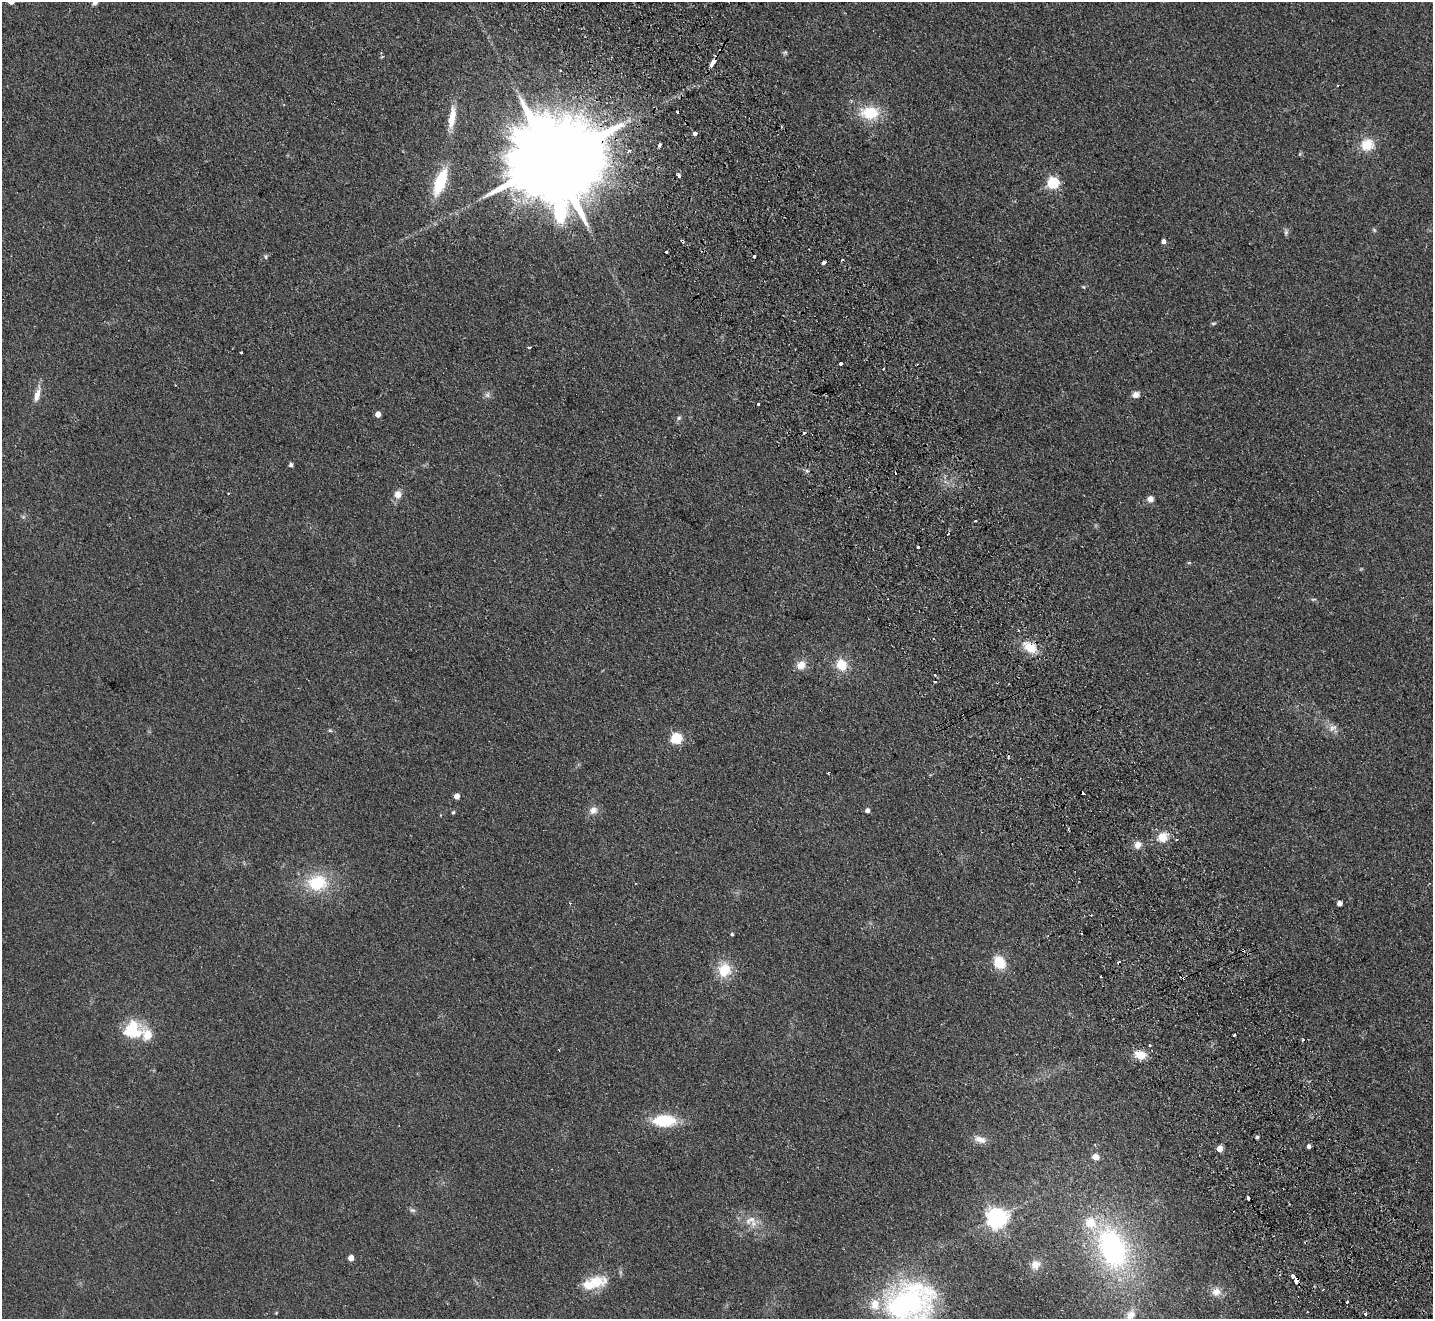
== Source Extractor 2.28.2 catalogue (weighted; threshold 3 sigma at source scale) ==
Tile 6 of 4 x 4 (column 2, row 2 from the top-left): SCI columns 1484-2914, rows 2955-4271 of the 5830 x 5776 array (HDU 1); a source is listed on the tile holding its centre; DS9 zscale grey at full resolution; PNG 1435 x 1321 px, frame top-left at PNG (2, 2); no overlay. Shown black and unused: <1% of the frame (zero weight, under 2 of 3 exposures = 3% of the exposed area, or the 3 px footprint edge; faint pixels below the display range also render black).
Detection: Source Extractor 2.28.2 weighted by HDU 2 'WHT'; one run over the whole footprint, this tile lists its part. Background 0.0999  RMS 0.0098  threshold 0.044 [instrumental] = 3 sigma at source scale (4.5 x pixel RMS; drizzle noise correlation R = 1.50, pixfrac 1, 0.05/0.05 arcsec/px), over >= 5 px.
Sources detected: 103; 1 too faint to see at this stretch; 17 cosmic-ray / hot-pixel residue — not listed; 5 inside a brighter listed object's ellipse — not listed separately; the other 80 listed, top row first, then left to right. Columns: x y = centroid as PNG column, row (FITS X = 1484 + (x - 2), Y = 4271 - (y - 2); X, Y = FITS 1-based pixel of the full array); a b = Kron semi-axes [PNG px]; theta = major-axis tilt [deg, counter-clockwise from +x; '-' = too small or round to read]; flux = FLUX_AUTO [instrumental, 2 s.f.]
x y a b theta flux
95 2 9 6 65 5.1
785 52 6 5 - 1.5
713 62 5 3 - 8.8
870 113 21 14 -2 33
452 118 27 8 81 16
695 133 4 4 - 4.5
659 145 4 3 - 2.5
1367 145 15 13 21 20
552 161 30 21 25 22000
679 175 4 3 - 4.7
440 182 28 11 70 43
1053 183 6 6 - 110
1286 232 8 6 74 2.2
1164 241 4 4 - 3.7
666 251 3 2 - 2.2
265 257 7 4 -83 1.6
824 262 4 3 - 6.7
1213 323 7 3 8 1.2
529 347 3 3 - 1.4
241 352 3 3 - 1.8
840 364 4 3 - 7.4
883 369 3 2 - 0.96
37 395 21 7 76 8.3
487 395 8 6 65 2.9
1136 395 8 6 14 5.7
758 404 3 3 - 2.3
378 414 5 4 - 7.8
679 418 6 5 - 1.7
804 433 3 3 - 5
291 465 4 4 - 2.7
807 471 6 4 -43 1.7
228 493 3 2 - 0.8
398 494 9 8 - 7.4
1150 499 7 7 - 5.1
948 534 4 3 - 1.6
918 547 3 3 - 2.9
1313 599 8 3 13 1.3
1030 647 19 11 -29 19
801 665 11 9 31 9.3
841 665 14 12 -59 17
1333 728 13 6 21 4.6
676 738 6 6 - 70
828 773 2 2 - 0.77
457 796 5 4 - 8.8
593 810 10 9 - 6.6
867 810 5 5 - 4.1
453 812 4 4 - 1.3
1162 837 11 11 - 13
1177 839 3 3 - 2.1
1138 845 9 8 - 6.4
317 883 23 18 8 42
636 883 3 2 - 1
1339 903 4 4 - 5.7
732 934 3 3 - 1.3
1243 950 3 2 - 2
999 963 14 11 -60 23
724 970 14 12 70 25
132 1030 24 22 11 36
1234 1035 4 3 - 2.1
1150 1045 3 3 - 2.2
1140 1055 11 8 -10 15
664 1121 23 12 1 40
980 1139 17 8 -16 7.2
1309 1146 4 4 - 3
1220 1149 5 4 - 13
1095 1157 7 6 - 6
1248 1198 4 3 - 7.6
412 1210 8 6 -15 2.3
997 1218 7 7 - 580
750 1220 18 9 30 9.9
1112 1248 58 35 -68 170
351 1258 4 4 - 9.6
1035 1265 12 11 - 8.6
1293 1276 4 3 - 3.9
594 1281 32 15 4 24
1296 1281 5 4 - 12
1216 1292 12 11 - 8.5
910 1303 61 52 12 200
1365 1313 4 3 - 1.6
1130 1315 18 11 55 10
Overlapping masked pixels (flux is a lower limit): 5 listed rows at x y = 713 62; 552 161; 1030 647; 1243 950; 1296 1281
Isophote crosses this tile's border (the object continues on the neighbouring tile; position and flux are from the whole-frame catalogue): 3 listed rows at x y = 95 2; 910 1303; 1130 1315